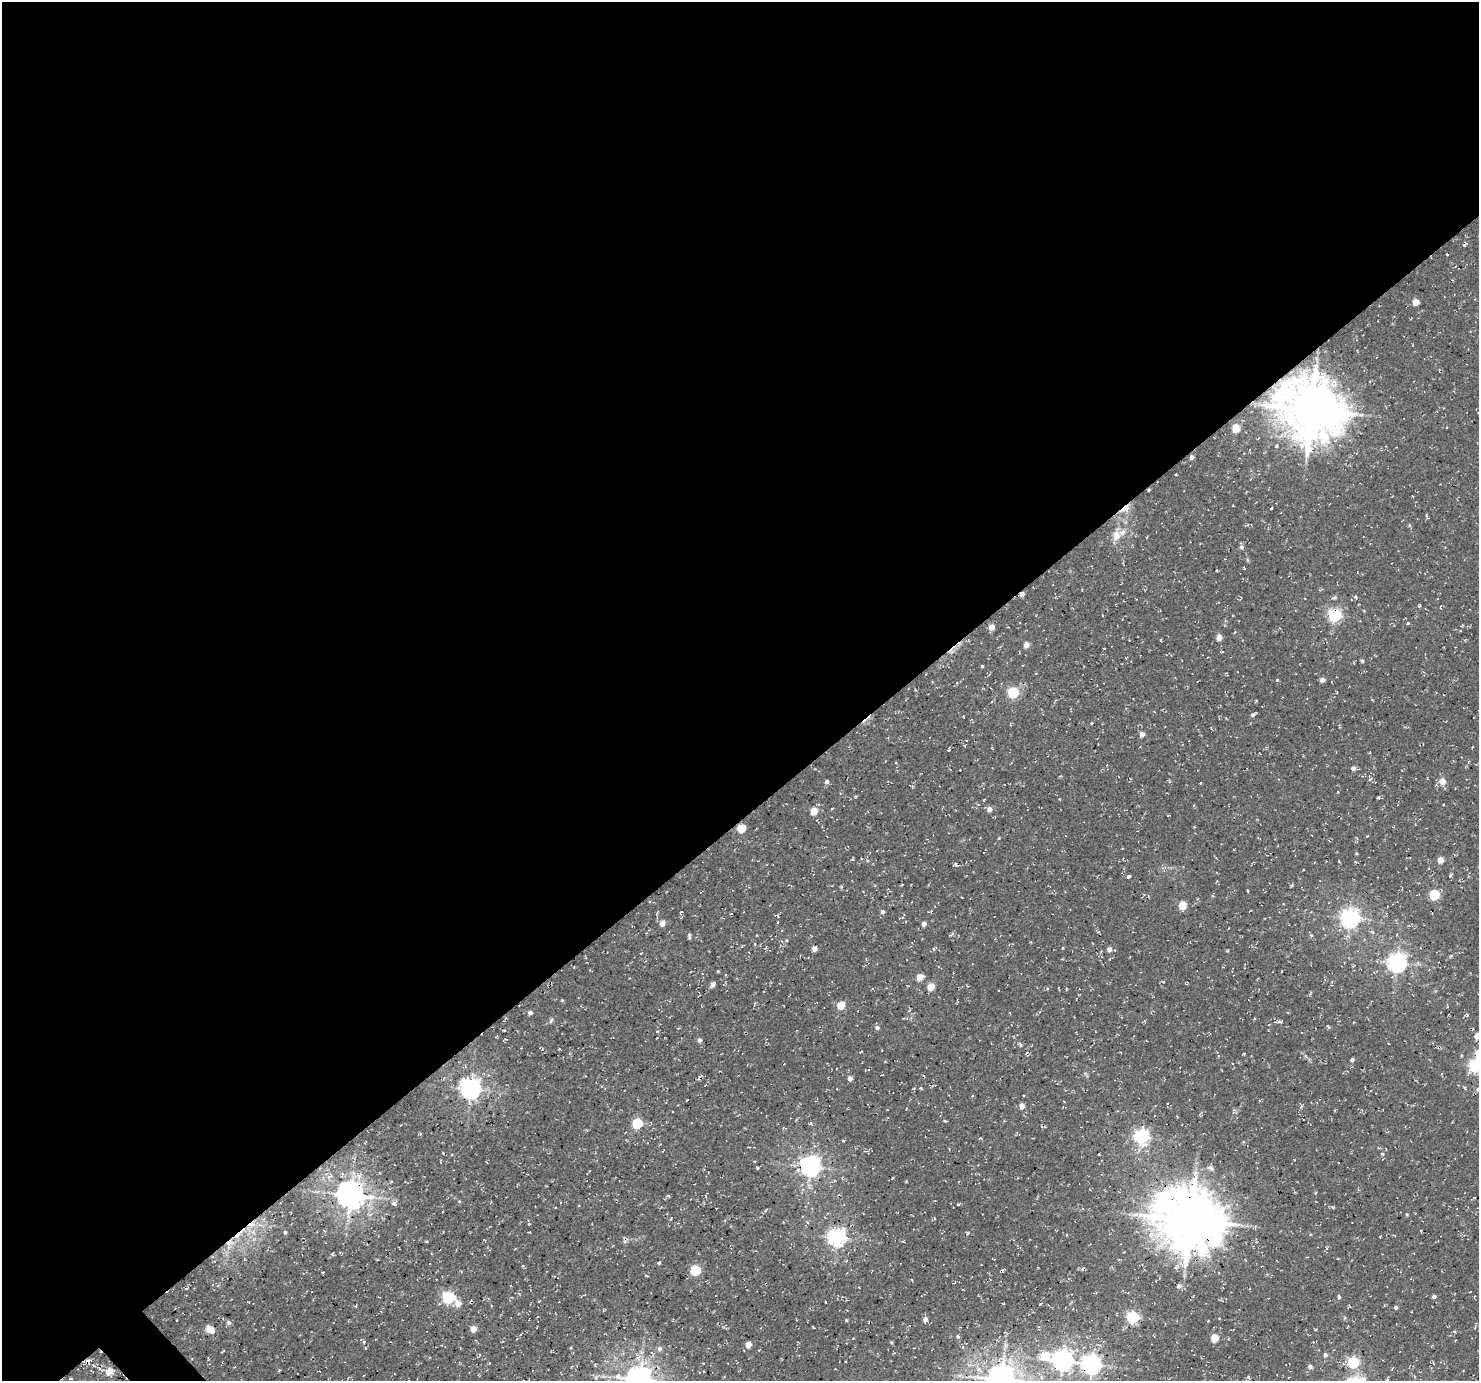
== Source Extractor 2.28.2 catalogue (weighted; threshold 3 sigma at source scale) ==
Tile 2 of 4 x 4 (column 2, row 1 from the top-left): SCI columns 1574-3050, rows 4452-5830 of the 6095 x 6076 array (HDU 1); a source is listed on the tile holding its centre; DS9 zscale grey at full resolution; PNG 1481 x 1383 px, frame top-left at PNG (2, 2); no overlay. Shown black and unused: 60% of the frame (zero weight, under 3 of 4 exposures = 8% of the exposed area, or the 3 px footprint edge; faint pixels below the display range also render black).
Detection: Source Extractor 2.28.2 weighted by HDU 2 'WHT'; one run over the whole footprint, this tile lists its part. Background 5.15e-04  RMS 0.0023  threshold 0.0104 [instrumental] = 3 sigma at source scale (4.5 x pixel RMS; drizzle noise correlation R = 1.50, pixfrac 1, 0.0396/0.0396 arcsec/px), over >= 5 px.
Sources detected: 155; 9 cosmic-ray / hot-pixel residue — not listed; the other 146 listed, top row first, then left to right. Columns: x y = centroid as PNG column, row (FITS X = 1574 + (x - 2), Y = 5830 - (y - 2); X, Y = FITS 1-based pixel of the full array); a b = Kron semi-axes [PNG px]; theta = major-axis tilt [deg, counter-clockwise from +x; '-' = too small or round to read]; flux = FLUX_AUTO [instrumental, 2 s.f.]
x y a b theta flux
1464 245 4 3 - 0.29
1416 302 5 4 - 3
1311 409 18 16 -29 1200
1236 428 5 5 - 5.5
1192 457 4 4 - 0.88
1125 509 16 9 32 2.2
1271 509 4 2 - 0.18
1247 525 5 4 - 0.29
1116 535 15 10 88 2.4
1241 547 6 5 - 0.57
1217 570 3 2 - 0.2
1022 594 4 4 - 1
1334 597 8 4 17 0.48
1420 605 5 3 - 0.23
1440 608 4 2 - 0.19
1335 615 6 6 - 42
1408 623 3 3 - 0.4
991 627 5 5 - 2.1
1219 637 4 4 - 2.1
1026 645 4 4 - 1.9
1362 661 4 4 - 0.39
982 666 3 3 - 0.26
1277 680 4 3 - 0.2
1322 680 4 4 - 1.2
1013 692 6 5 - 22
1253 714 7 3 23 0.46
1142 734 6 5 - 0.95
948 749 4 2 - 0.25
1353 768 5 5 - 0.9
827 781 5 5 - 0.56
1442 781 6 5 - 2.4
989 809 5 5 - 1.3
814 811 5 4 - 4.9
741 828 5 5 - 7.9
1367 836 3 2 - 0.19
999 838 4 3 - 0.18
1356 853 4 3 - 0.2
1440 860 5 4 - 2.8
955 864 4 4 - 0.46
1451 875 5 3 - 0.31
1128 877 4 4 - 0.46
841 887 5 3 - 0.29
1434 895 5 5 - 15
1182 905 5 5 - 5.9
882 912 5 4 - 0.54
1349 918 7 6 - 110
778 922 4 2 - 0.19
662 923 5 5 - 1.8
924 924 4 4 - 1.1
689 936 6 3 90 0.42
786 940 4 4 - 0.22
814 949 4 4 - 1.4
934 949 4 3 - 0.26
1109 949 4 4 - 1.3
1227 951 4 3 - 0.21
1396 963 7 6 - 110
718 971 4 4 - 0.21
725 974 4 2 - 0.26
919 977 5 5 - 2.5
713 984 5 4 - 1.3
931 987 5 4 - 4.4
562 1000 5 4 - 0.23
841 1005 5 5 - 5.3
530 1013 4 4 - 0.93
551 1021 8 5 62 0.45
1279 1022 6 3 -2 0.4
877 1028 5 5 - 0.56
657 1031 4 3 - 0.22
1477 1036 5 4 - 2
699 1040 5 5 - 0.67
1020 1044 6 5 - 0.43
861 1052 4 2 - 0.19
1461 1055 4 3 - 0.22
1352 1060 4 4 - 0.63
1475 1066 6 6 - 39
850 1078 4 4 - 1.5
1465 1088 5 3 - 0.25
470 1089 7 7 - 140
921 1089 4 3 - 0.26
1478 1089 5 5 - 0.66
687 1100 3 2 - 0.34
1022 1106 4 4 - 2
945 1121 4 3 - 0.25
637 1123 5 5 - 17
810 1123 4 3 - 0.32
1141 1137 6 6 - 55
443 1153 3 3 - 0.2
810 1166 7 7 - 140
757 1168 3 3 - 0.28
1210 1168 9 6 -16 0.64
330 1176 10 5 17 0.89
893 1178 2 2 - 0.24
391 1181 4 3 - 0.24
1090 1189 3 2 - 0.19
350 1195 8 8 - 310
706 1197 4 2 - 0.22
394 1204 7 4 -1 0.56
1333 1207 6 4 -37 0.36
555 1208 3 2 - 0.18
766 1210 5 3 - 0.25
1407 1214 5 3 - 0.21
1190 1220 20 18 -26 1200
324 1231 5 4 - 0.26
285 1232 4 3 - 0.34
968 1233 4 3 - 0.38
836 1237 7 6 - 94
229 1243 10 6 24 1.4
659 1263 4 4 - 0.39
695 1270 5 5 - 15
1002 1270 5 3 - 0.35
323 1272 4 2 - 0.17
646 1276 5 2 - 0.28
1179 1286 6 4 43 0.65
1470 1292 3 2 - 0.18
448 1297 6 5 - 30
1339 1297 5 4 - 0.34
1434 1297 4 4 - 0.74
458 1304 7 6 - 2
1396 1307 4 4 - 0.59
1133 1317 6 5 - 31
925 1319 5 5 - 1
846 1320 4 3 - 0.22
228 1323 6 5 - 0.57
210 1329 9 7 -38 1.5
473 1329 4 4 - 2.7
1315 1330 3 3 - 0.22
958 1336 5 5 - 0.41
1214 1338 5 5 - 5.3
891 1342 4 3 - 0.26
748 1345 4 4 - 2.2
660 1348 6 6 - 0.75
1045 1355 7 6 - 6.6
1325 1355 5 5 - 0.57
88 1360 8 3 8 0.66
1062 1361 7 7 - 140
1353 1363 5 5 - 23
1091 1364 7 7 - 97
969 1365 6 4 -19 0.46
1310 1366 6 6 - 0.57
99 1368 7 3 -46 0.42
109 1371 7 6 - 3
596 1377 6 4 72 0.38
1248 1377 4 3 - 0.46
1001 1379 10 9 - 390
639 1380 8 8 - 300
1387 1380 5 3 - 0.26
Overlapping masked pixels (flux is a lower limit): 7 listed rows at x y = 1311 409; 1125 509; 1022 594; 741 828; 1190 1220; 229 1243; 88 1360
Isophote crosses this tile's border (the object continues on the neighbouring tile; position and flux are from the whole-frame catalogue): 6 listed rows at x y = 1477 1036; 1475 1066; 1478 1089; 1001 1379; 639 1380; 1387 1380
Unlisted compact peaks at least as high as the median listed source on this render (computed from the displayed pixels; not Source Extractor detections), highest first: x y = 1378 797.